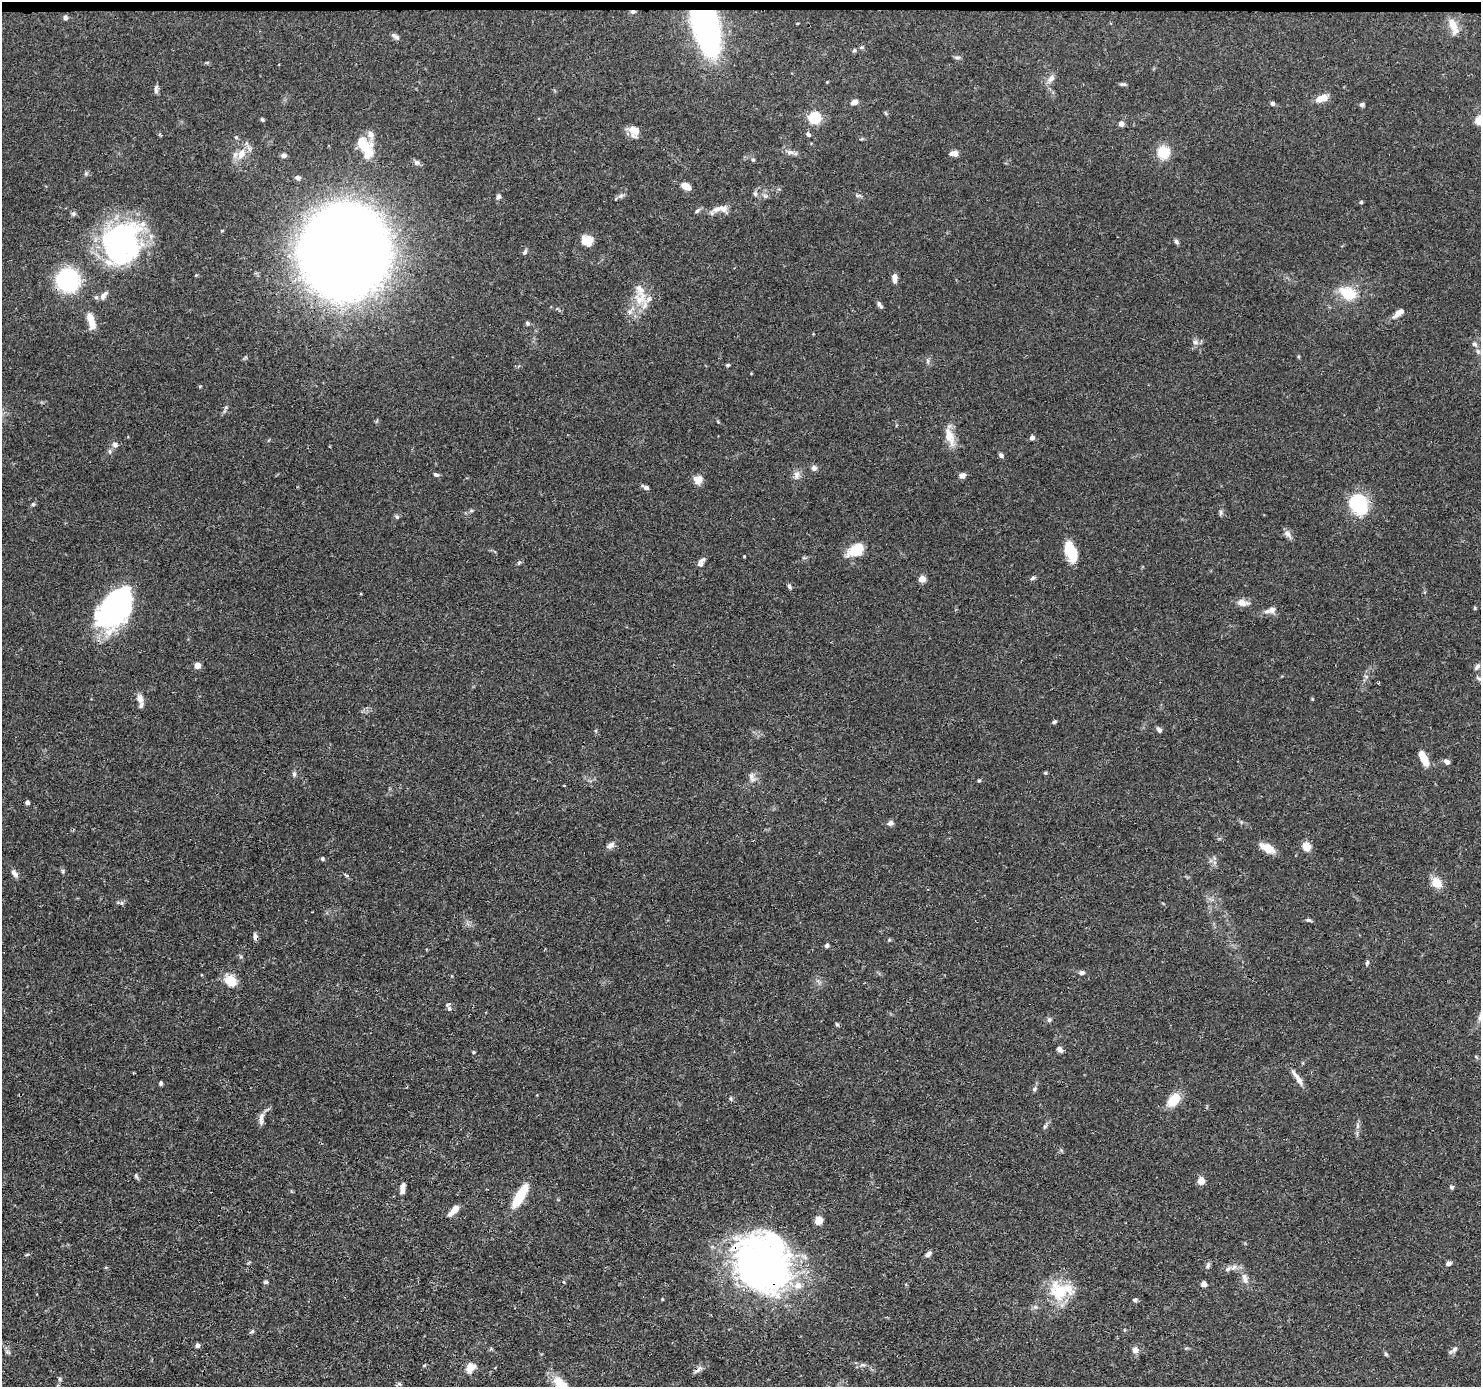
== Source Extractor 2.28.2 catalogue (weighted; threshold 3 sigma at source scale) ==
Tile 2 of 3 x 3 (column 2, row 1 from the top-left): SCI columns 1485-2963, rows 2876-4260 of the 4446 x 4459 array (HDU 1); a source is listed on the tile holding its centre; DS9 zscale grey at full resolution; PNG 1483 x 1389 px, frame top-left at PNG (2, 2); no overlay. Shown black and unused: <1% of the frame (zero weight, under 3 of 4 exposures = <1% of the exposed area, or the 3 px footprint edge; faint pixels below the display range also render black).
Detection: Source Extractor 2.28.2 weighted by HDU 2 'WHT'; one run over the whole footprint, this tile lists its part. Background 0.0688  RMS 0.0033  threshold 0.015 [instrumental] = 3 sigma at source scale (4.5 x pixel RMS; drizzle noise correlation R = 1.50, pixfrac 1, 0.05/0.05 arcsec/px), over >= 5 px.
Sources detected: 173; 4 inside a brighter object's white glare — not listed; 8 inside a brighter listed object's ellipse — not listed separately; the other 161 listed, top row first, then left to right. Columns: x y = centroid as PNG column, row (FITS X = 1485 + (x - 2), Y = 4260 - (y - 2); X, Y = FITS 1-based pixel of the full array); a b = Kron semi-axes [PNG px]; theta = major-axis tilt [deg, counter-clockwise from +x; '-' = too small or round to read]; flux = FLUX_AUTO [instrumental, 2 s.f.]
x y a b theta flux
633 12 6 4 0 0.71
65 18 6 5 - 0.82
1453 25 19 10 -75 3.8
705 26 29 14 -74 170
397 37 9 6 -3 0.85
861 47 6 5 - 0.52
957 57 10 4 -4 0.63
1051 78 10 7 51 1.7
1123 84 9 4 5 0.65
156 89 12 5 87 0.92
1322 98 12 7 21 4.1
854 102 7 5 27 2.1
1272 103 5 5 - 0.63
1362 104 6 5 - 0.73
814 118 6 5 - 41
262 120 5 4 - 0.45
1480 120 5 5 - 17
1121 124 5 5 - 1.7
634 131 14 11 -67 3.3
808 134 6 5 - 0.7
236 137 5 5 - 0.44
365 147 28 14 -58 9.7
790 152 13 6 -9 1.5
1163 152 16 15 - 6.3
241 154 13 9 65 4.2
954 154 9 5 -3 2.1
284 155 6 5 - 1
753 160 5 4 - 0.42
417 162 8 7 - 1
86 174 6 5 - 0.54
298 178 6 6 - 0.84
685 186 8 5 -30 5.1
755 194 7 5 -70 0.67
858 195 10 4 -5 0.65
621 196 8 6 44 0.87
765 196 9 4 -9 0.75
498 197 7 5 52 0.96
1361 202 4 4 - 0.44
723 209 12 9 -7 2.1
697 211 7 5 45 0.64
73 214 7 5 -21 0.65
222 230 5 3 - 0.3
587 240 8 7 - 8.1
120 241 44 40 -22 68
1176 242 7 5 -53 0.72
345 251 52 49 79 930
525 252 7 5 61 0.76
894 278 9 6 -90 1.9
68 280 19 18 - 32
1348 293 24 17 -26 8.6
104 295 14 6 49 1.5
640 299 21 17 28 6.8
879 305 10 4 -52 0.93
1399 313 15 6 37 2.5
91 321 21 8 -74 4.6
527 323 6 5 - 0.5
1195 342 6 6 - 0.98
1474 344 8 6 -34 0.88
928 361 7 4 89 0.61
728 365 5 4 - 0.44
200 386 5 3 - 0.3
226 407 7 4 59 0.6
949 437 26 10 -69 4.8
1032 438 4 4 - 1.6
115 445 7 7 - 1.2
110 451 6 4 -90 0.57
1001 455 6 5 - 0.77
814 468 7 7 - 1.1
436 475 7 5 -23 0.79
796 475 12 8 79 1.7
962 475 6 5 - 1.6
698 479 9 8 - 3.2
646 487 9 4 -28 1
33 504 6 5 - 0.47
1359 504 19 15 -70 23
471 511 6 4 19 0.48
1220 512 9 4 90 0.66
397 517 6 5 - 0.58
1288 534 13 7 -50 1.4
856 550 20 11 30 7.6
1072 552 23 13 -58 7.9
701 562 12 6 58 1.4
519 563 8 3 45 0.46
1032 578 7 4 28 0.63
922 579 5 4 - 7
789 586 7 5 -69 0.66
1242 603 15 8 -11 2.4
112 608 38 29 69 52
1475 608 5 3 - 0.32
1272 610 9 8 - 1.5
197 665 5 4 - 4.9
1477 666 8 6 58 0.95
1366 676 6 4 -19 0.48
1480 678 13 6 -4 1.2
140 698 12 8 -70 2.3
1054 722 6 4 43 0.49
1159 730 7 5 -52 0.85
1423 758 17 6 -63 6.1
1447 762 7 5 -36 1.3
1045 773 4 3 - 0.4
294 774 7 5 90 0.73
751 776 10 6 -79 1.3
979 780 4 4 - 0.39
27 802 4 4 - 1.3
890 823 8 6 25 1
611 845 10 7 29 1.4
1306 846 10 9 - 2.8
1267 848 16 8 -27 4.4
322 859 4 4 - 0.5
63 871 6 4 -89 0.49
14 873 10 6 -53 1.5
346 875 7 4 -37 0.45
1436 883 14 11 -54 4.3
121 903 6 5 - 0.61
1308 920 6 4 -14 0.58
255 937 9 5 -75 1.2
889 940 5 4 - 0.37
827 946 5 4 - 0.79
1367 962 7 4 64 0.56
1082 973 7 5 8 0.89
230 980 16 12 -43 5
449 1008 7 6 - 0.86
1049 1020 7 5 75 0.68
837 1024 6 5 - 0.48
1060 1049 9 5 -51 1.2
473 1052 4 4 - 0.34
1299 1080 19 7 -60 2.3
161 1083 4 4 - 0.63
1034 1089 6 5 - 0.63
1174 1100 19 11 48 5.7
261 1119 17 6 86 1.9
1045 1126 7 5 60 0.64
136 1176 8 5 -67 0.58
1201 1181 6 6 - 3.5
1451 1187 6 5 - 0.54
402 1189 11 5 81 2.3
520 1196 28 8 59 11
454 1210 13 5 47 3.3
819 1220 8 7 - 3.6
928 1254 9 5 46 1.2
1448 1263 6 5 - 1.1
1208 1266 8 5 64 0.73
765 1267 78 41 -63 120
1228 1269 8 6 23 1
1244 1278 14 7 -77 2.1
266 1282 5 4 - 0.62
564 1282 5 3 - 0.28
1204 1284 6 5 - 1.4
1062 1291 33 23 5 13
662 1299 4 3 - 0.25
1135 1300 6 4 15 0.59
252 1332 6 4 47 0.54
197 1345 4 4 - 1.2
1454 1349 11 6 48 1.1
1135 1350 8 7 - 1.6
1386 1354 6 5 - 0.48
424 1365 5 3 - 0.37
471 1367 13 10 49 3.1
698 1369 15 5 36 1.4
60 1379 6 4 90 0.54
399 1384 7 5 -30 0.56
Overlapping masked pixels (flux is a lower limit): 8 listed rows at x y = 633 12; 705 26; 120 241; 345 251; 68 280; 255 937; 765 1267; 698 1369
Isophote crosses this tile's border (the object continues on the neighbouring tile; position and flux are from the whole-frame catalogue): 2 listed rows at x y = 1480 120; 1480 678